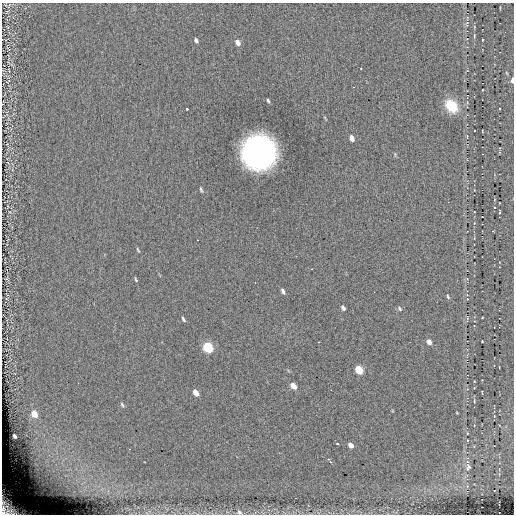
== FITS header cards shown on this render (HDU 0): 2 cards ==
NAXIS1  =                  512 / length of data axis 1
NAXIS2  =                  512 / length of data axis 2

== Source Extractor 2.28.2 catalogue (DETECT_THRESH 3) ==
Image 512 x 512 px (HDU 0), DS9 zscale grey, 1 PNG px = 1 image px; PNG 516 x 516 px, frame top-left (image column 1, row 512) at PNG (2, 3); no overlay
Background 0.0557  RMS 4.9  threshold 14.6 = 3 sigma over >= 5 px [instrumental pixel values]
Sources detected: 46; all 46 listed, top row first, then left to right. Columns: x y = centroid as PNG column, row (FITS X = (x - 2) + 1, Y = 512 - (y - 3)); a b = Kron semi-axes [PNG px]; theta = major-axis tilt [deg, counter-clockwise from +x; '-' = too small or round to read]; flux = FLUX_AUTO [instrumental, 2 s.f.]
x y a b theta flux
9 6 10 4 64 790
467 24 9 4 80 740
474 36 5 3 - 300
196 40 5 3 - 840
482 40 3 2 - 220
237 42 6 5 - 1900
507 73 6 3 -70 320
512 80 5 3 - 1700
8 81 6 2 43 230
268 100 4 3 - 470
451 106 12 9 -50 12000
187 109 3 3 - 580
482 131 3 2 - 230
467 136 6 4 -85 420
352 138 6 4 -67 1700
259 153 23 23 - 150000
201 190 7 3 -76 510
499 212 4 2 - 400
492 231 2 2 - 250
197 240 3 2 - 590
138 250 6 3 -64 400
136 279 6 2 -67 390
283 291 6 3 -64 770
448 297 6 3 -64 440
343 308 5 3 - 780
400 309 7 5 -53 580
467 318 6 3 -83 310
183 319 5 3 - 600
482 341 2 2 - 260
429 342 6 5 - 1700
208 347 7 5 -58 30000
359 370 6 5 - 12000
293 386 6 4 -50 3300
196 393 6 4 -54 3300
474 401 4 2 - 240
122 405 7 4 -65 560
457 413 3 2 - 220
34 414 7 5 -62 4400
467 433 3 2 - 190
14 436 4 3 - 800
337 443 3 3 - 310
351 445 5 4 - 2400
330 461 6 3 -53 1200
468 467 10 6 75 1200
8 508 20 13 -42 8300
239 512 7 6 - 930
At the frame edge (FLAGS 8, measured only in part): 3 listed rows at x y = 512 80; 8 508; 239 512